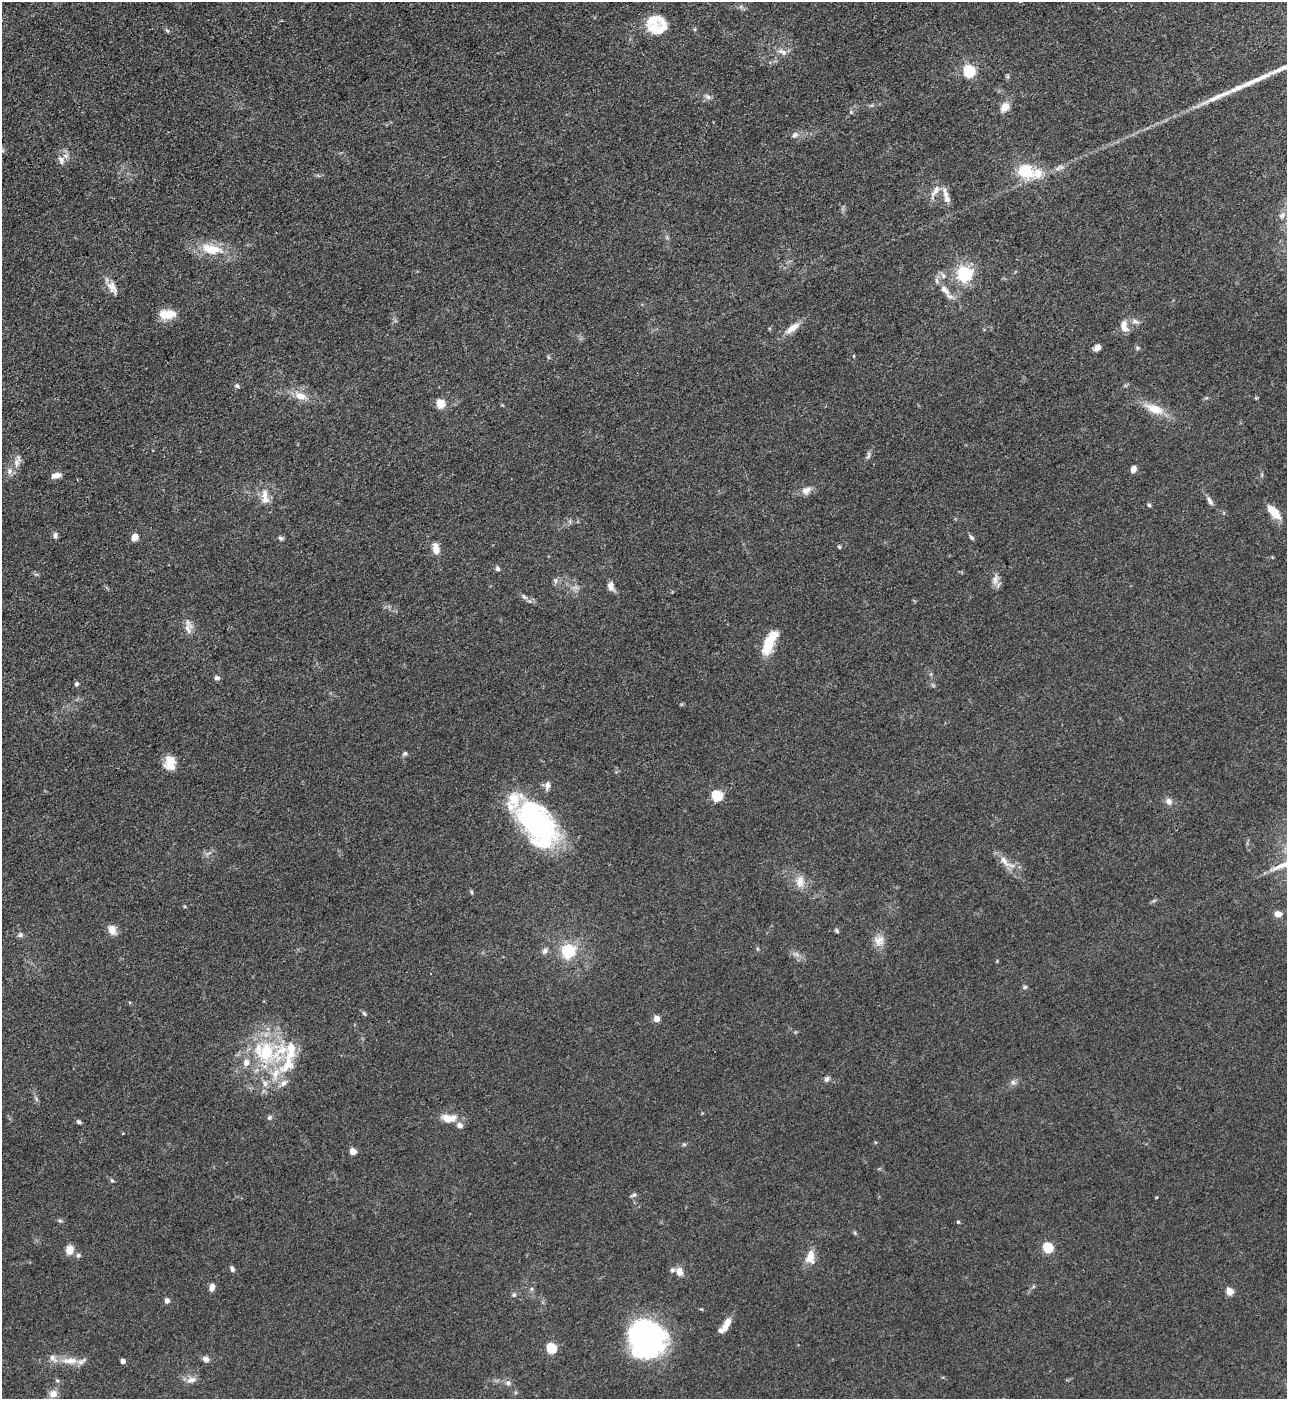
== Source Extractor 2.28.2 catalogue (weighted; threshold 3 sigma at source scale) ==
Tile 11 of 4 x 4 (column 3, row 3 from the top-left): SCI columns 2858-4142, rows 1399-2795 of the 5581 x 5590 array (HDU 1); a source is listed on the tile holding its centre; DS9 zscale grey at full resolution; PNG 1289 x 1401 px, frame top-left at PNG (2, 2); no overlay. Shown black and unused: <1% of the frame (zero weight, under 3 of 4 exposures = <1% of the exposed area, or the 3 px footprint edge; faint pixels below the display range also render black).
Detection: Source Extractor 2.28.2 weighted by HDU 2 'WHT'; one run over the whole footprint, this tile lists its part. Background 0.0534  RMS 0.0055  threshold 0.0246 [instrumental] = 3 sigma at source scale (4.5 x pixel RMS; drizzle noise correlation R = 1.50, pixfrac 1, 0.05/0.05 arcsec/px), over >= 5 px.
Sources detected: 131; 6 inside a brighter object's white glare — not listed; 17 inside a brighter listed object's ellipse — not listed separately; the other 108 listed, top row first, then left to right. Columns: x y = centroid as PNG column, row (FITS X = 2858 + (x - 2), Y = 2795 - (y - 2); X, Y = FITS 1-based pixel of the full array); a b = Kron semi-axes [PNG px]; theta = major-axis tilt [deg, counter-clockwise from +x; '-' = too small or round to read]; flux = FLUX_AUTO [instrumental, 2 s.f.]
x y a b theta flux
653 20 26 14 9 12
167 31 6 4 -58 0.83
782 52 15 7 -24 3.3
969 71 6 5 - 71
708 97 9 6 -33 1.8
1005 107 10 8 57 5.7
795 135 8 7 - 2.1
61 160 13 8 -68 3
1025 171 20 16 -24 19
935 191 21 7 57 4
945 193 17 7 -73 4.2
1282 215 10 6 32 2.3
212 249 33 14 -12 16
964 274 6 6 - 150
943 276 9 6 -51 2
112 287 20 10 -59 5.3
944 290 17 8 -48 5.5
169 315 20 12 6 9
1135 321 10 6 -11 2.1
1124 326 15 9 -77 5.2
792 328 21 8 36 6.3
1097 348 6 5 - 3.9
237 386 7 5 -27 1.1
300 396 14 10 -20 6.7
440 404 5 5 - 24
1154 409 28 12 -22 11
868 455 11 5 82 1.4
16 463 18 7 87 3.8
1133 469 7 5 68 3.5
9 471 10 8 87 2.7
56 475 12 6 16 3.2
806 490 13 9 35 3.9
265 497 24 10 -83 6.6
1210 501 11 5 -61 2.1
1149 505 5 4 - 1.1
1274 512 21 8 -46 7.5
55 535 9 6 72 1.6
135 536 7 6 - 4.3
281 538 6 5 - 1.2
971 538 7 5 -46 1.2
839 547 5 4 - 0.68
436 549 14 8 -81 4.7
1272 557 4 3 - 0.49
497 569 6 5 - 1.2
995 580 15 8 78 3.5
555 581 8 6 -90 1.5
611 586 12 8 -79 3.2
524 597 9 6 -37 1.7
188 628 16 11 78 4.3
767 644 22 11 76 15
217 678 8 6 -15 1.5
76 684 5 4 - 1.7
405 753 7 5 43 1.1
170 759 17 12 -74 8.5
547 786 12 7 80 2.7
717 796 5 5 - 46
1169 801 9 8 - 2.9
539 825 50 29 -55 100
1006 862 32 8 -36 6.9
800 882 17 10 83 5.8
471 892 6 4 -49 0.83
1278 914 7 6 - 4.1
112 930 12 9 -62 4.7
836 930 6 4 -46 0.96
20 935 7 6 - 1.4
879 941 15 14 - 5.5
758 949 6 3 -70 0.65
545 951 8 7 - 1.8
568 951 6 6 - 78
796 954 9 5 -15 2
1025 987 6 5 - 0.93
364 1013 7 4 -53 0.9
656 1019 4 4 - 8.5
265 1052 44 29 -23 48
827 1079 8 6 49 1.6
1013 1082 8 7 - 2
265 1083 10 8 -68 2.8
269 1118 6 6 - 1.2
449 1118 20 10 -5 7.9
78 1122 6 5 - 1.2
684 1144 5 5 - 0.79
353 1151 4 4 - 11
112 1180 6 5 - 0.86
634 1195 8 5 33 1.3
1156 1197 3 3 - 0.5
60 1221 6 4 -19 0.83
958 1222 4 4 - 0.86
855 1233 6 4 -72 0.75
1047 1247 5 5 - 37
70 1250 10 8 77 6
78 1255 6 6 - 1.3
810 1257 18 11 84 7.3
232 1269 8 4 -72 1.4
679 1272 11 8 -65 4.2
212 1287 7 5 76 4.3
531 1289 6 4 71 0.84
1229 1291 5 5 - 13
514 1295 7 6 - 1.2
167 1301 4 4 - 3.2
726 1325 19 7 66 5.5
649 1336 38 24 -23 85
551 1348 5 5 - 36
206 1359 8 7 - 2.5
70 1361 25 9 0 8.1
123 1361 4 4 - 3.8
191 1380 14 8 19 3.6
508 1383 7 6 - 1.6
53 1394 10 9 - 4.2